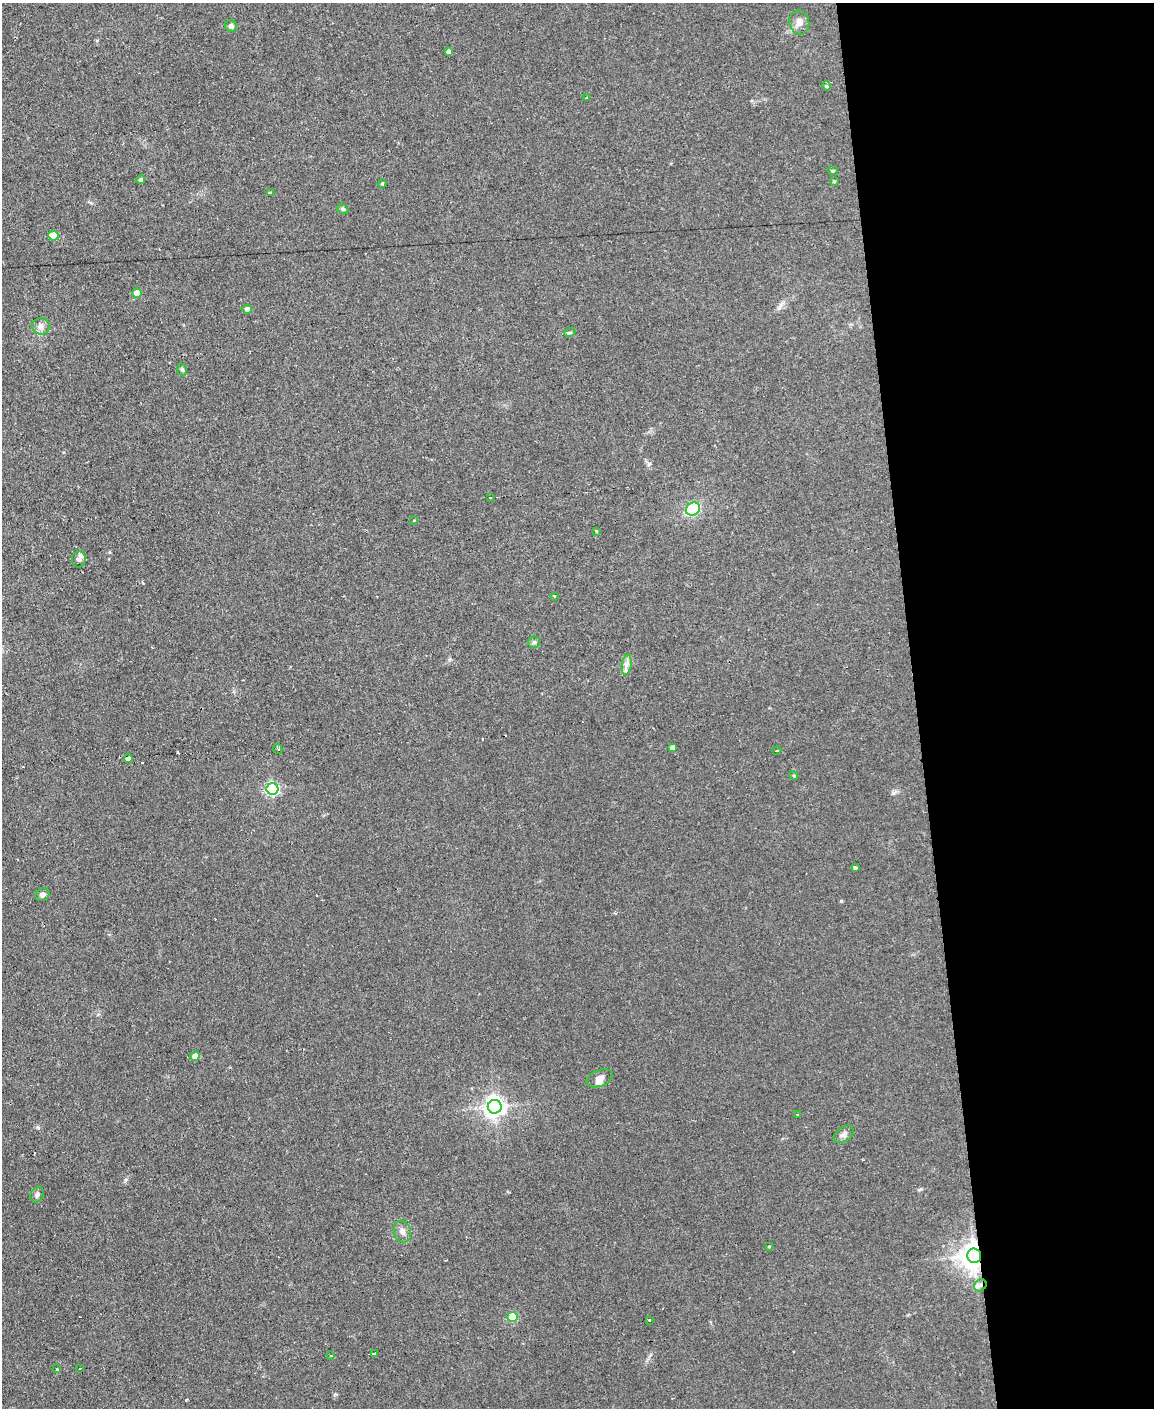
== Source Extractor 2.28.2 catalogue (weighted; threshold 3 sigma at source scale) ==
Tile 8 of 4 x 3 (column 4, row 2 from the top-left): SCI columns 3458-4609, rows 1641-3046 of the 4609 x 4577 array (HDU 1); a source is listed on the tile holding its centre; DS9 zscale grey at full resolution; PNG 1156 x 1410 px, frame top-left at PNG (2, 3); each listed source drawn as its Kron ellipse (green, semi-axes under 4 px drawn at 4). Shown black and unused: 21% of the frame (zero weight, under 2 of 3 exposures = <1% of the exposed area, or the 3 px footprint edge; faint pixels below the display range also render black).
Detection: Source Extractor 2.28.2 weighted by HDU 2 'WHT'; one run over the whole footprint, this tile lists its part. Background 0.0454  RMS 0.0051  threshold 0.0229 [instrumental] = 3 sigma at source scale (4.5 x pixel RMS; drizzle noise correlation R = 1.50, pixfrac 1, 0.05/0.05 arcsec/px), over >= 5 px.
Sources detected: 60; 9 cosmic-ray / hot-pixel residue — neither listed nor drawn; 2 inside a brighter listed object's ellipse — not listed separately; the other 49 listed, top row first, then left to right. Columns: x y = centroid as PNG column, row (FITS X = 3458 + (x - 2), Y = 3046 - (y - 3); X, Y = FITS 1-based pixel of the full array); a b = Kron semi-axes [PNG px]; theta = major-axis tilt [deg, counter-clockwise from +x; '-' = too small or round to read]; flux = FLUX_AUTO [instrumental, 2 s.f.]
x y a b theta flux
799 23 12 10 -77 3.4
231 26 6 5 - 1.9
448 52 4 4 - 1.6
826 86 4 4 - 0.74
586 98 3 2 - 1.1
833 171 5 3 - 0.46
141 180 4 4 - 1
834 181 3 3 - 0.48
382 184 4 3 - 0.66
270 193 3 3 - 0.48
343 209 6 4 -42 0.75
53 236 5 5 - 12
137 293 5 4 - 7.9
247 309 5 4 - 2.4
41 326 9 8 - 2.5
570 332 5 3 - 0.65
182 370 6 5 - 0.84
490 497 3 3 - 1.7
693 509 7 6 - 30
414 520 3 3 - 0.56
596 531 4 3 - 0.43
79 559 8 7 - 1.5
554 596 4 3 - 0.62
534 642 6 6 - 0.94
627 665 10 5 81 2.1
672 748 4 4 - 2
278 749 5 3 - 0.91
777 751 4 2 - 0.74
128 759 4 4 - 4.1
794 776 4 3 - 0.46
272 789 6 6 - 90
855 868 3 3 - 1.3
42 895 7 6 - 1.7
195 1056 4 4 - 5.3
600 1078 13 8 23 2.8
495 1107 7 7 - 320
798 1114 3 2 - 0.78
844 1134 11 7 35 2
37 1195 8 6 59 1.4
402 1232 11 8 -72 2.5
769 1246 3 3 - 0.64
974 1256 7 7 - 570
980 1285 7 5 44 1.7
512 1317 5 5 - 22
649 1320 3 2 - 0.65
375 1354 4 3 - 7.3
331 1356 2 2 - 0.57
80 1368 3 3 - 2.1
57 1369 3 2 - 0.43
Overlapping masked pixels (flux is a lower limit): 3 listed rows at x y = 128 759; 974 1256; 980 1285
Unlisted compact peaks at least as high as the median listed source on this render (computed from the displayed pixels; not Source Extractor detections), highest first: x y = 893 793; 841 901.